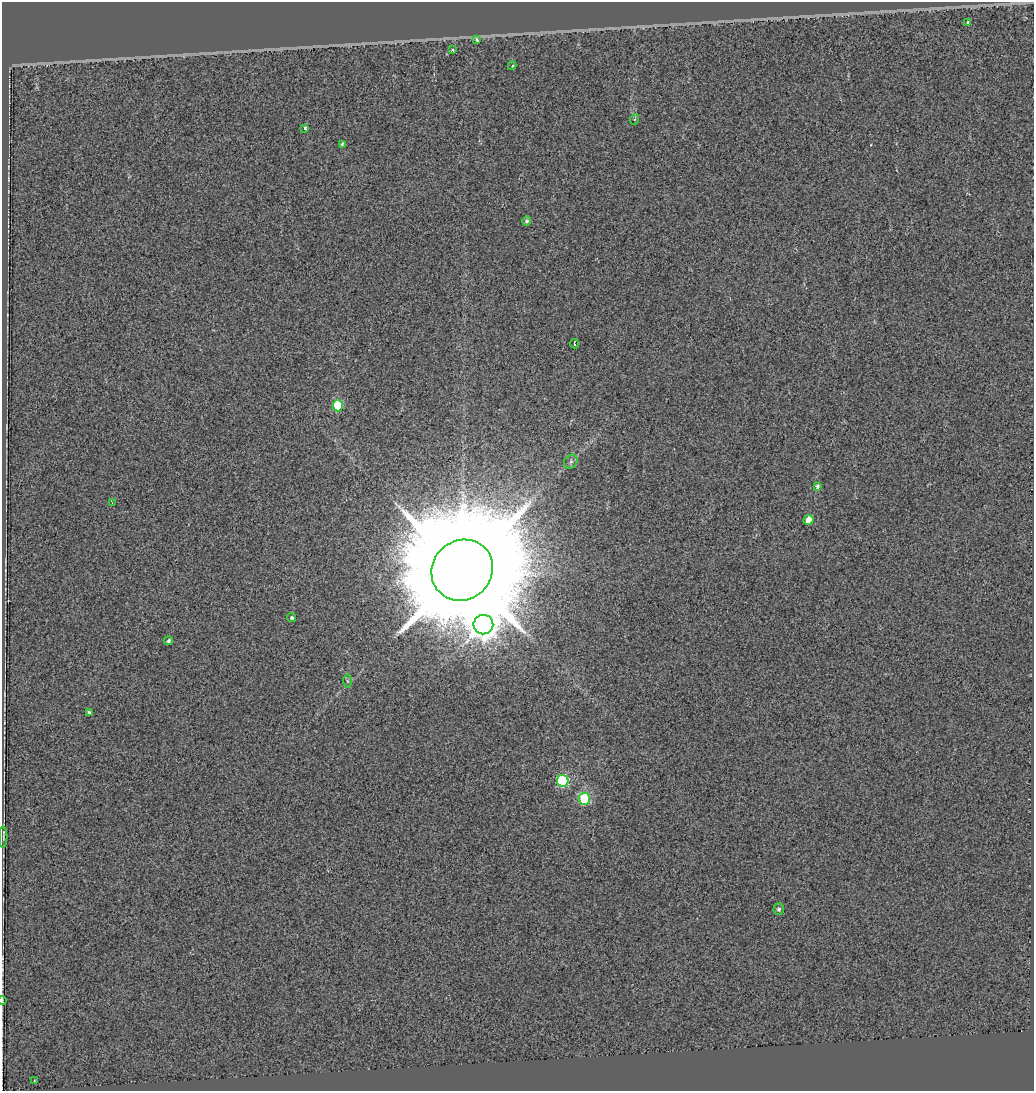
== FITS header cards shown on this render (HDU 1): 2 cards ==
NAXIS1  =                 1032
NAXIS2  =                 1089

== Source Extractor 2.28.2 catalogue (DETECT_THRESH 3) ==
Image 1032 x 1089 px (HDU 1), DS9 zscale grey, 1 PNG px = 1 image px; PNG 1036 x 1093 px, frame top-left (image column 1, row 1089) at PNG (2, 2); each listed source drawn as its Kron ellipse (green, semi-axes under 4 px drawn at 4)
Background -0.00759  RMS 0.076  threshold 0.228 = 3 sigma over >= 5 px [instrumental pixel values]
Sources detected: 26; all 26 listed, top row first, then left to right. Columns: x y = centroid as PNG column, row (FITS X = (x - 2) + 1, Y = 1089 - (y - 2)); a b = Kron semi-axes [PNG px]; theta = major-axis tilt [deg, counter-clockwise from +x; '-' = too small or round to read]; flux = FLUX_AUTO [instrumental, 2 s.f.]
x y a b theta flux
968 22 3 3 - 32
477 40 3 3 - 30
453 50 3 3 - 8
512 66 4 3 - 8.2
635 119 5 3 - 5.8
305 128 3 3 - 33
342 144 4 3 - 9.9
527 221 5 4 - 13
574 344 5 2 - 5
338 406 5 5 - 270
571 462 7 6 - 15
817 486 4 3 - 41
112 503 3 2 - 3.3
809 520 5 4 - 93
462 570 32 29 43 160000
292 618 4 4 - 11
483 625 10 9 - 8000
168 641 4 3 - 11
347 681 6 4 -86 9.1
89 713 4 3 - 13
563 781 6 6 - 510
584 799 6 5 - 480
3 837 10 2 90 5
779 909 5 5 - 13
2 1000 4 2 - 4.7
34 1081 3 2 - 3.4
At the frame edge (FLAGS 8, measured only in part): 1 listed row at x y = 2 1000